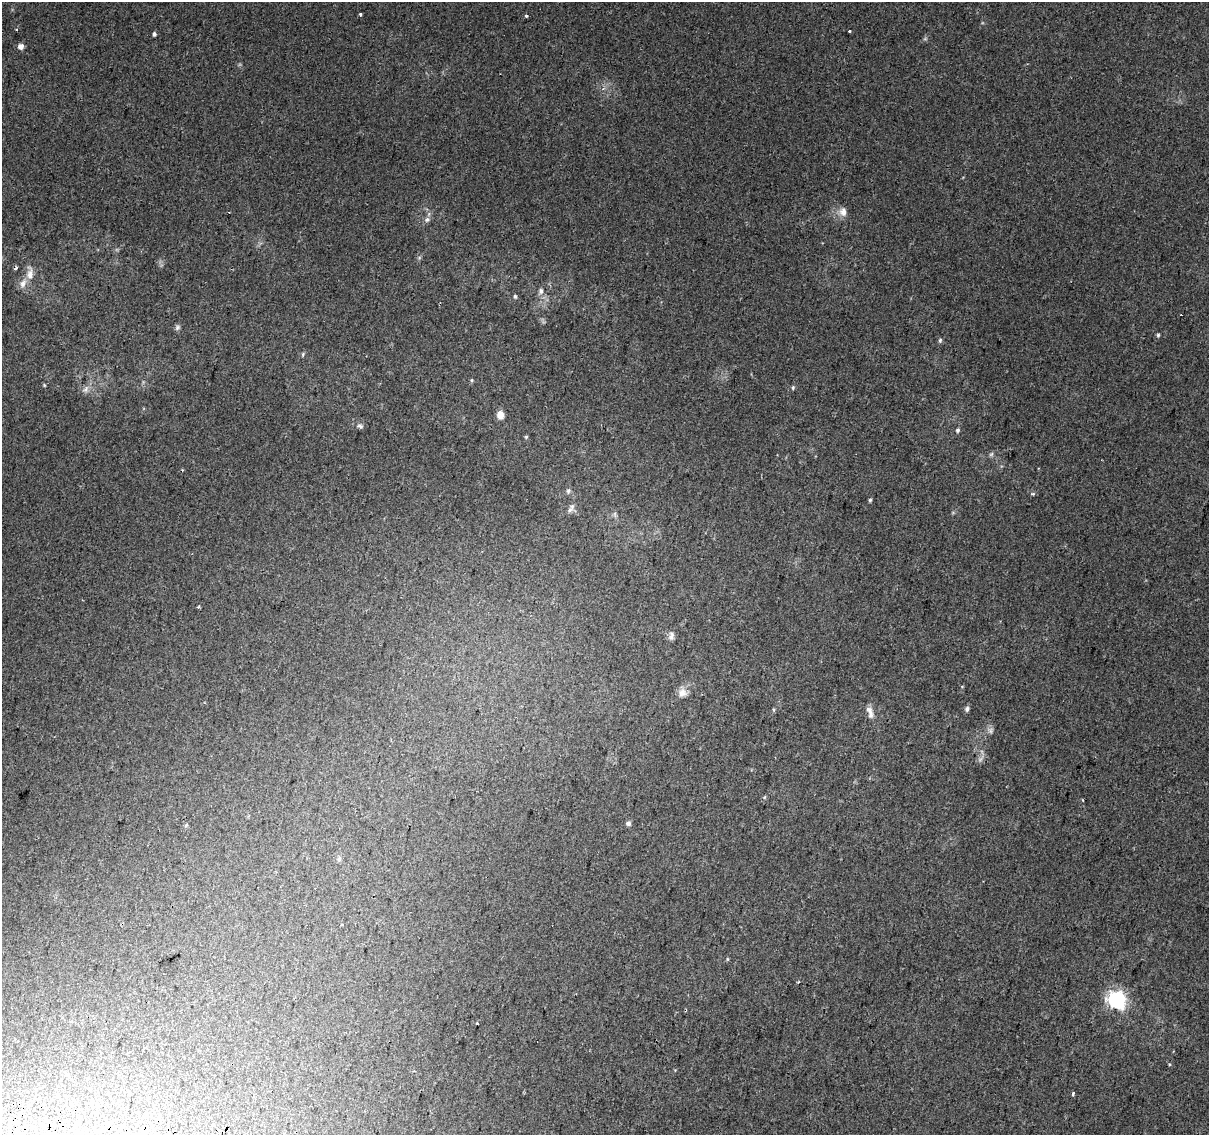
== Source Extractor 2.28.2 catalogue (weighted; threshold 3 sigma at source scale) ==
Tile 7 of 4 x 4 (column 3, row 2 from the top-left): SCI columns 2427-3633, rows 2593-3725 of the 4845 x 5126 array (HDU 1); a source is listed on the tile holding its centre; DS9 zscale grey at full resolution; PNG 1211 x 1137 px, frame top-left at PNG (2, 2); no overlay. Shown black and unused: <1% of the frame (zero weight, under 2 of 3 exposures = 2% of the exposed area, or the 3 px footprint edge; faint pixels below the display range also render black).
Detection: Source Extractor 2.28.2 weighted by HDU 2 'WHT'; one run over the whole footprint, this tile lists its part. Background 0.00643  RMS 0.0036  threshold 0.0163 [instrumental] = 3 sigma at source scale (4.5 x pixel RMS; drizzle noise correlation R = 1.50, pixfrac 1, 0.0396/0.0396 arcsec/px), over >= 5 px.
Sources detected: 52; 1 too faint to see at this stretch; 5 cosmic-ray / hot-pixel residue — not listed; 1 inside a brighter listed object's ellipse — not listed separately; the other 45 listed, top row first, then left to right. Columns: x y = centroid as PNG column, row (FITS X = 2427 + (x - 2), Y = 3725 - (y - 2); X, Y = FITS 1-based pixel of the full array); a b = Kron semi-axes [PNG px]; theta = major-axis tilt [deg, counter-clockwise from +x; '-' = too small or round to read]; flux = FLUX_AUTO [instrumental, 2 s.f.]
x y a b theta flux
360 14 3 3 - 0.82
526 16 3 3 - 1
16 30 3 3 - 0.41
849 31 3 2 - 1.4
154 34 4 4 - 0.88
20 46 5 5 - 2.3
843 212 12 10 90 2.6
427 219 8 7 - 1.2
30 274 20 9 88 3.7
541 291 8 6 79 1.2
515 296 5 4 - 0.6
177 327 8 6 39 0.83
1158 335 5 4 - 0.53
940 340 7 5 75 0.63
303 354 5 5 - 0.53
472 380 6 4 90 0.42
44 385 5 4 - 0.36
793 388 5 4 - 0.56
86 389 10 7 63 1.5
500 415 9 7 -85 2.7
360 426 9 5 -25 0.96
958 430 5 5 - 0.75
526 437 5 4 - 0.44
991 454 7 5 45 0.68
568 491 7 6 - 0.9
1033 494 6 4 6 0.55
870 500 4 4 - 0.54
572 506 9 7 59 1.4
198 607 3 3 - 0.45
671 636 11 7 89 1.3
962 686 5 3 - 0.29
682 693 12 11 - 2.5
967 709 6 5 - 1
870 712 17 7 -73 2.3
990 730 9 8 - 1.2
765 797 5 3 - 0.37
628 823 6 5 - 0.96
186 825 6 4 47 0.43
339 858 8 5 64 0.81
342 924 3 3 - 0.38
727 959 5 3 - 0.37
1117 999 7 7 - 130
477 1023 3 3 - 0.98
1073 1094 4 3 - 2.4
104 1128 4 3 - 2.4